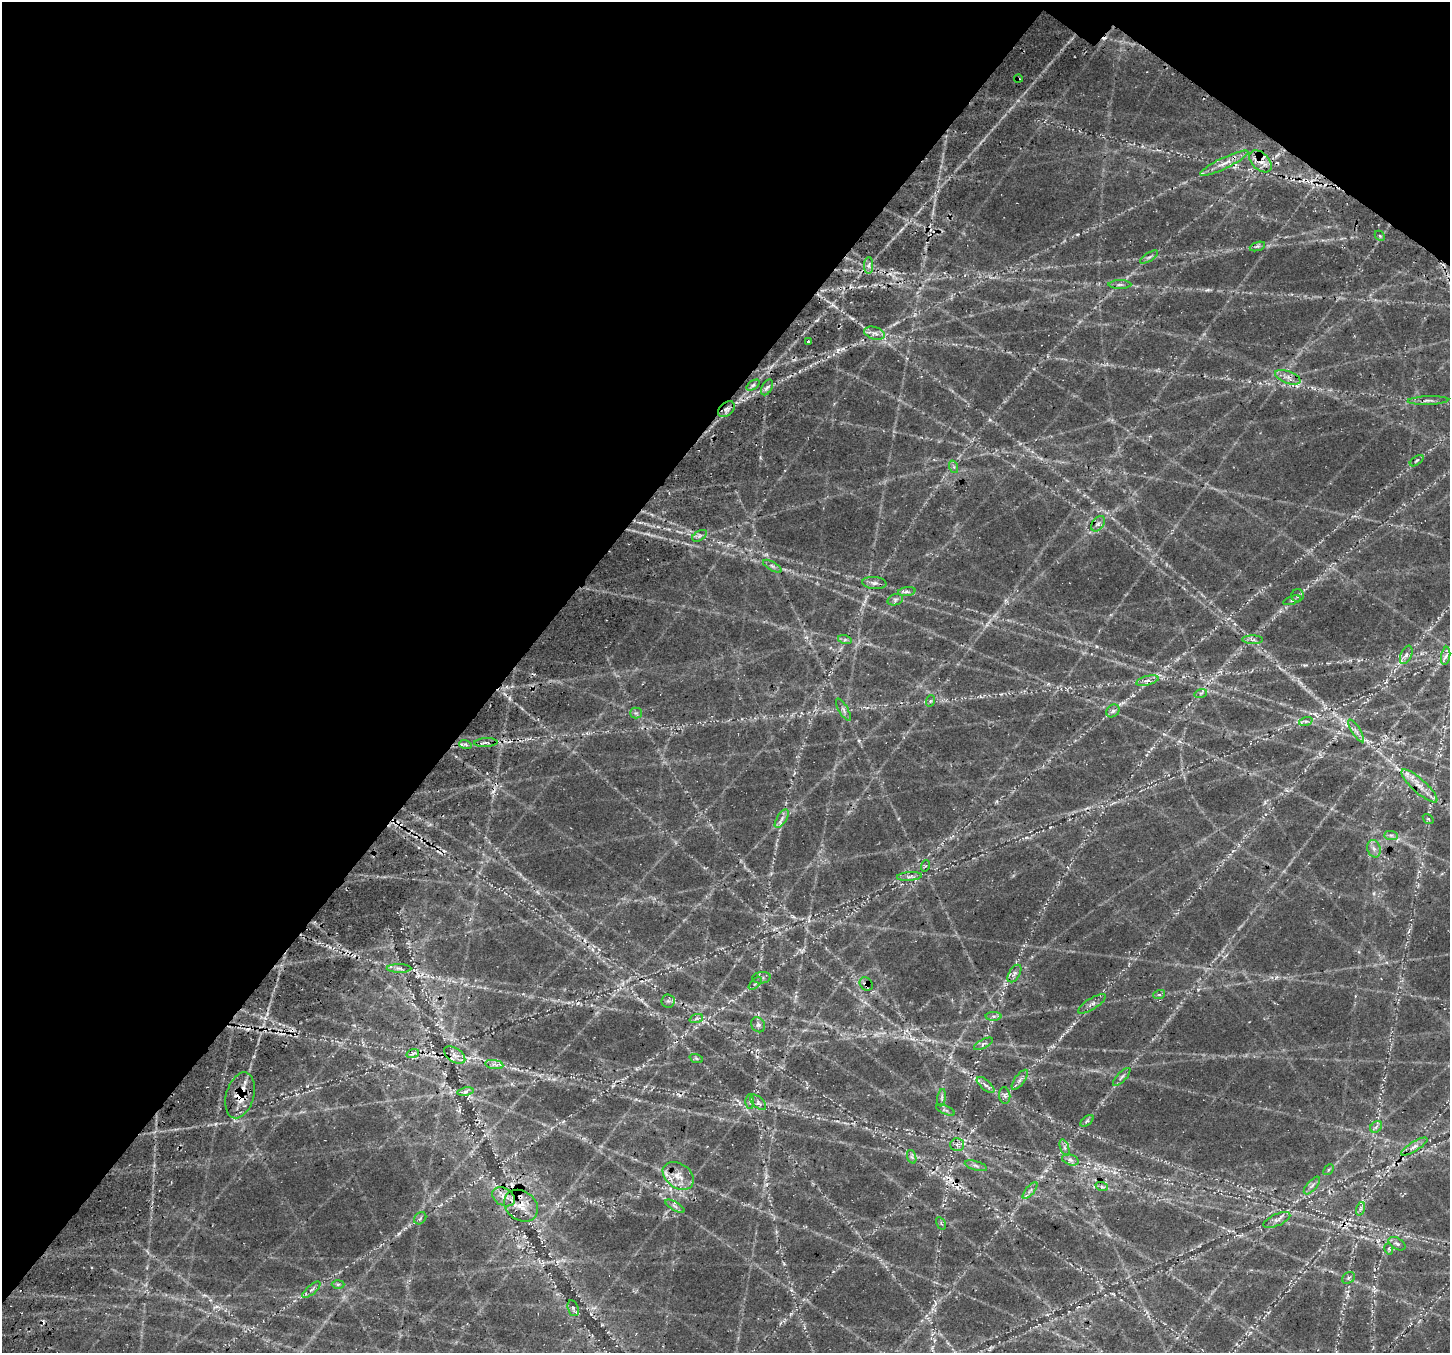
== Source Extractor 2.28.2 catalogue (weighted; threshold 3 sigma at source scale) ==
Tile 2 of 4 x 4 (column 2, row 1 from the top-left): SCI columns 1676-3123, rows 4522-5872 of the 6236 x 6279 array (HDU 1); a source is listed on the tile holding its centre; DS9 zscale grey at full resolution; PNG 1452 x 1355 px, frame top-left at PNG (2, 2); each listed source drawn as its Kron ellipse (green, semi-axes under 4 px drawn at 4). Shown black and unused: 38% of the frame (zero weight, under 3 of 4 exposures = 14% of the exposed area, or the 3 px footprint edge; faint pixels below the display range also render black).
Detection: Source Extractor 2.28.2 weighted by HDU 2 'WHT'; one run over the whole footprint, this tile lists its part. Background 0.0718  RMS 0.008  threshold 0.0359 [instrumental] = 3 sigma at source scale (4.5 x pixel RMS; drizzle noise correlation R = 1.50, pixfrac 1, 0.0396/0.0396 arcsec/px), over >= 5 px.
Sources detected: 121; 1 too faint to see at this stretch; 17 cosmic-ray / hot-pixel residue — neither listed nor drawn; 5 inside a brighter listed object's ellipse — not listed separately; the other 98 listed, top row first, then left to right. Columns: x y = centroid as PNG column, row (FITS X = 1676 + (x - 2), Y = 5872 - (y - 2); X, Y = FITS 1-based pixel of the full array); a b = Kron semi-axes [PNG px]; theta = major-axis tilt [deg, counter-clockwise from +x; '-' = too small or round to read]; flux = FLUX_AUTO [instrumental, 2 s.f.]
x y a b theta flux
1018 79 4 3 - 0.76
1261 161 13 8 -44 7.3
1224 163 26 5 26 8.3
1380 236 5 4 - 1.2
1257 246 8 3 19 1.5
1149 257 10 4 31 2.2
869 266 8 4 89 2.6
1120 285 11 4 0 2.1
875 333 11 6 -16 3.9
808 341 3 2 - 0.83
1288 377 13 6 -21 4.8
753 385 7 4 36 1.8
767 387 8 5 61 2.4
1428 400 20 4 2 3.5
726 409 9 6 39 3
1417 461 8 3 35 1.2
954 467 6 4 -72 1.3
1098 524 8 5 54 2.9
699 536 8 5 31 2.2
772 566 10 3 -29 1.9
874 583 12 6 -5 3.5
907 592 9 4 8 2
1298 596 6 6 - 1.9
895 600 8 5 18 2.1
1292 600 9 4 18 1.8
845 640 7 4 -17 1.5
1252 640 10 4 -1 2.3
1406 655 10 5 66 2.9
1446 656 9 4 81 2.8
1147 681 11 4 15 3.1
1201 693 6 4 17 1.3
930 701 6 3 71 0.96
843 710 13 4 -60 2.7
1113 711 7 6 - 2.1
636 713 5 5 - 1.6
1306 721 7 4 18 1.8
1356 731 13 3 -58 3.1
486 743 12 4 3 2.3
465 744 6 4 -18 1.6
1419 786 23 7 -42 9.8
782 819 10 5 57 3.2
1428 819 6 4 -34 0.94
1391 835 7 4 -1 1.8
1374 849 9 6 -73 3.3
925 866 6 4 70 1.1
909 876 12 4 4 2.5
399 968 12 4 -1 2.5
1014 973 10 5 59 2.7
761 978 9 5 6 2.4
755 983 8 3 44 1.3
866 984 7 6 - 2.2
1159 995 6 4 18 1.1
668 1001 6 6 - 2.1
1092 1004 16 5 32 3.7
994 1016 8 4 0 2.1
696 1019 7 4 20 1.5
758 1025 8 6 -57 2.3
983 1044 10 4 28 2.1
413 1053 6 4 19 1.5
455 1055 12 7 -33 4.7
696 1058 7 4 -19 1.3
494 1065 9 4 -9 2.4
1122 1077 11 4 46 2.3
1020 1080 12 5 54 2.7
985 1085 11 5 -41 2.6
466 1092 8 4 9 2.3
240 1095 23 14 74 16
1005 1096 8 5 -83 2.4
942 1098 9 4 82 1.7
750 1101 7 3 90 1.4
758 1102 10 5 -43 2.7
946 1110 10 4 -22 1.6
1087 1121 7 4 37 1.4
1376 1127 7 5 45 2
957 1145 7 6 - 2.6
1414 1146 15 4 32 3.9
1065 1148 8 4 -71 1.6
912 1157 7 4 -71 1.7
1070 1160 8 5 -20 2.7
976 1166 11 4 -16 2.5
1329 1170 6 4 46 1.2
678 1176 17 12 -35 11
1312 1186 11 5 48 2.6
1102 1187 6 4 -19 1.6
1030 1190 10 3 50 1.8
503 1197 12 8 -28 6.2
521 1206 18 14 -37 13
675 1206 11 4 -29 2.3
1360 1209 7 4 71 1.8
420 1218 7 5 45 1.5
1277 1220 14 6 24 3.6
941 1223 7 4 -58 1.4
1397 1244 9 5 -31 2.2
1389 1249 6 3 -73 0.98
1349 1278 7 5 37 1.6
338 1284 6 4 1 1.3
311 1290 11 4 40 2.5
573 1308 8 5 -72 1.6
Overlapping masked pixels (flux is a lower limit): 7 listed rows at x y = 1018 79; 1261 161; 1419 786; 866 984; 455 1055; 240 1095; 521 1206
Unlisted compact peaks at least as high as the median listed source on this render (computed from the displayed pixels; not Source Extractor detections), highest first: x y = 838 350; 1207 290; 833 305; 399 1233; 990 420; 1096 646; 215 1124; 330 947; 1077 234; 563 1121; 1050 827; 307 1086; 859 741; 1305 665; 760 457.